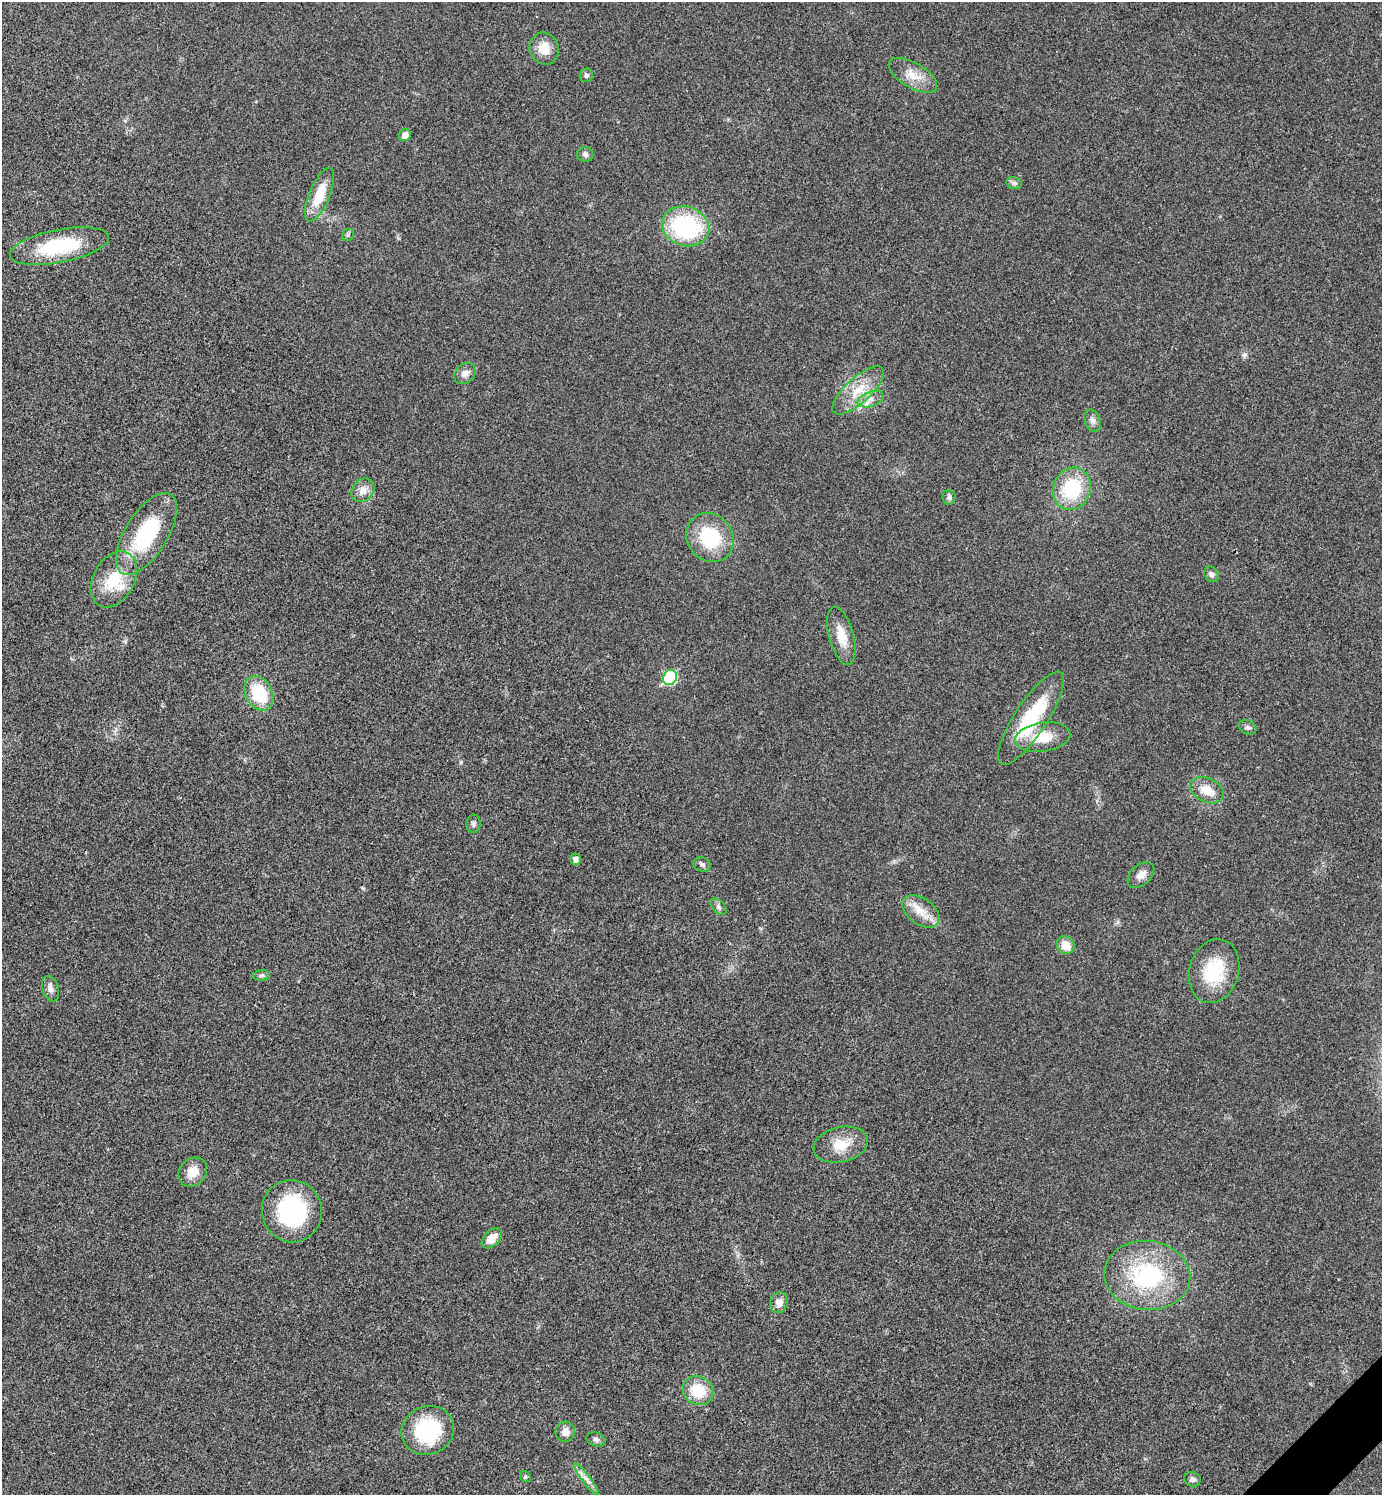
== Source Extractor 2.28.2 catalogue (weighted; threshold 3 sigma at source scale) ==
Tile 6 of 4 x 4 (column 2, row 2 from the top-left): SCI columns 1681-3060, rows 2990-4482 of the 5980 x 5981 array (HDU 1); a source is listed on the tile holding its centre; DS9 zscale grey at full resolution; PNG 1384 x 1497 px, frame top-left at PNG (2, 2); each listed source drawn as its Kron ellipse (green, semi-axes under 4 px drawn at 4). Shown black and unused: <1% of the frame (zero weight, under 3 of 4 exposures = <1% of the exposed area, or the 3 px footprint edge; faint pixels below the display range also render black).
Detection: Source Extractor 2.28.2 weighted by HDU 2 'WHT'; one run over the whole footprint, this tile lists its part. Background 0.0285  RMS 0.0054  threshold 0.0241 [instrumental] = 3 sigma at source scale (4.5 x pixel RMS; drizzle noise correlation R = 1.50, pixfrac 1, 0.05/0.05 arcsec/px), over >= 5 px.
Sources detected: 52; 1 inside a brighter listed object's ellipse — not listed separately; the other 51 listed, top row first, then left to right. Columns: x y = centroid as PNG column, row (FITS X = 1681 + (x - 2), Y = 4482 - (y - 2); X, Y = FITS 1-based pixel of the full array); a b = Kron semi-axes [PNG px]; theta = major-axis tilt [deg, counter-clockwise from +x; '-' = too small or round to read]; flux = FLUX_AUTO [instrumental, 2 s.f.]
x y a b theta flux
544 48 16 14 -67 8.7
586 75 7 6 - 1.3
913 75 27 12 -31 9
405 135 6 5 - 4
585 154 8 7 - 1.7
1014 183 8 6 -13 1.3
319 195 29 10 67 15
686 226 24 19 -17 60
348 235 6 5 - 0.99
59 246 50 16 11 38
465 373 12 9 42 3.2
858 390 33 12 43 13
871 399 14 7 20 3.9
1093 421 11 7 -67 2.5
1072 489 21 18 68 31
363 490 13 10 47 4.7
949 497 7 6 - 1.6
146 534 46 21 58 47
710 538 26 22 -51 31
1211 574 8 6 -54 1.7
114 579 30 20 61 21
841 636 30 12 -75 10
670 677 8 7 - 45
259 693 18 13 -63 25
1031 718 54 16 57 38
1248 727 9 7 -25 1.6
1043 737 28 14 8 14
1207 790 18 12 -25 9.1
473 824 9 7 81 1.6
576 859 6 5 - 2.5
702 864 9 7 -16 1.6
1141 875 15 10 43 3.8
718 907 10 6 -46 1.5
921 911 21 13 -35 8.8
1066 945 9 8 - 7
1214 971 32 24 73 26
261 975 8 5 7 1.2
51 989 13 8 -71 2.8
841 1145 28 17 13 12
193 1172 16 13 44 7.9
292 1211 31 30 - 54
492 1238 12 7 44 6.6
1147 1275 43 34 -6 56
779 1303 10 9 - 4.2
698 1391 16 14 -31 17
428 1430 27 24 23 41
565 1432 10 9 - 4.1
596 1439 9 7 -19 1.6
525 1477 6 5 - 0.8
586 1479 19 4 -53 3.2
1192 1479 8 7 - 2